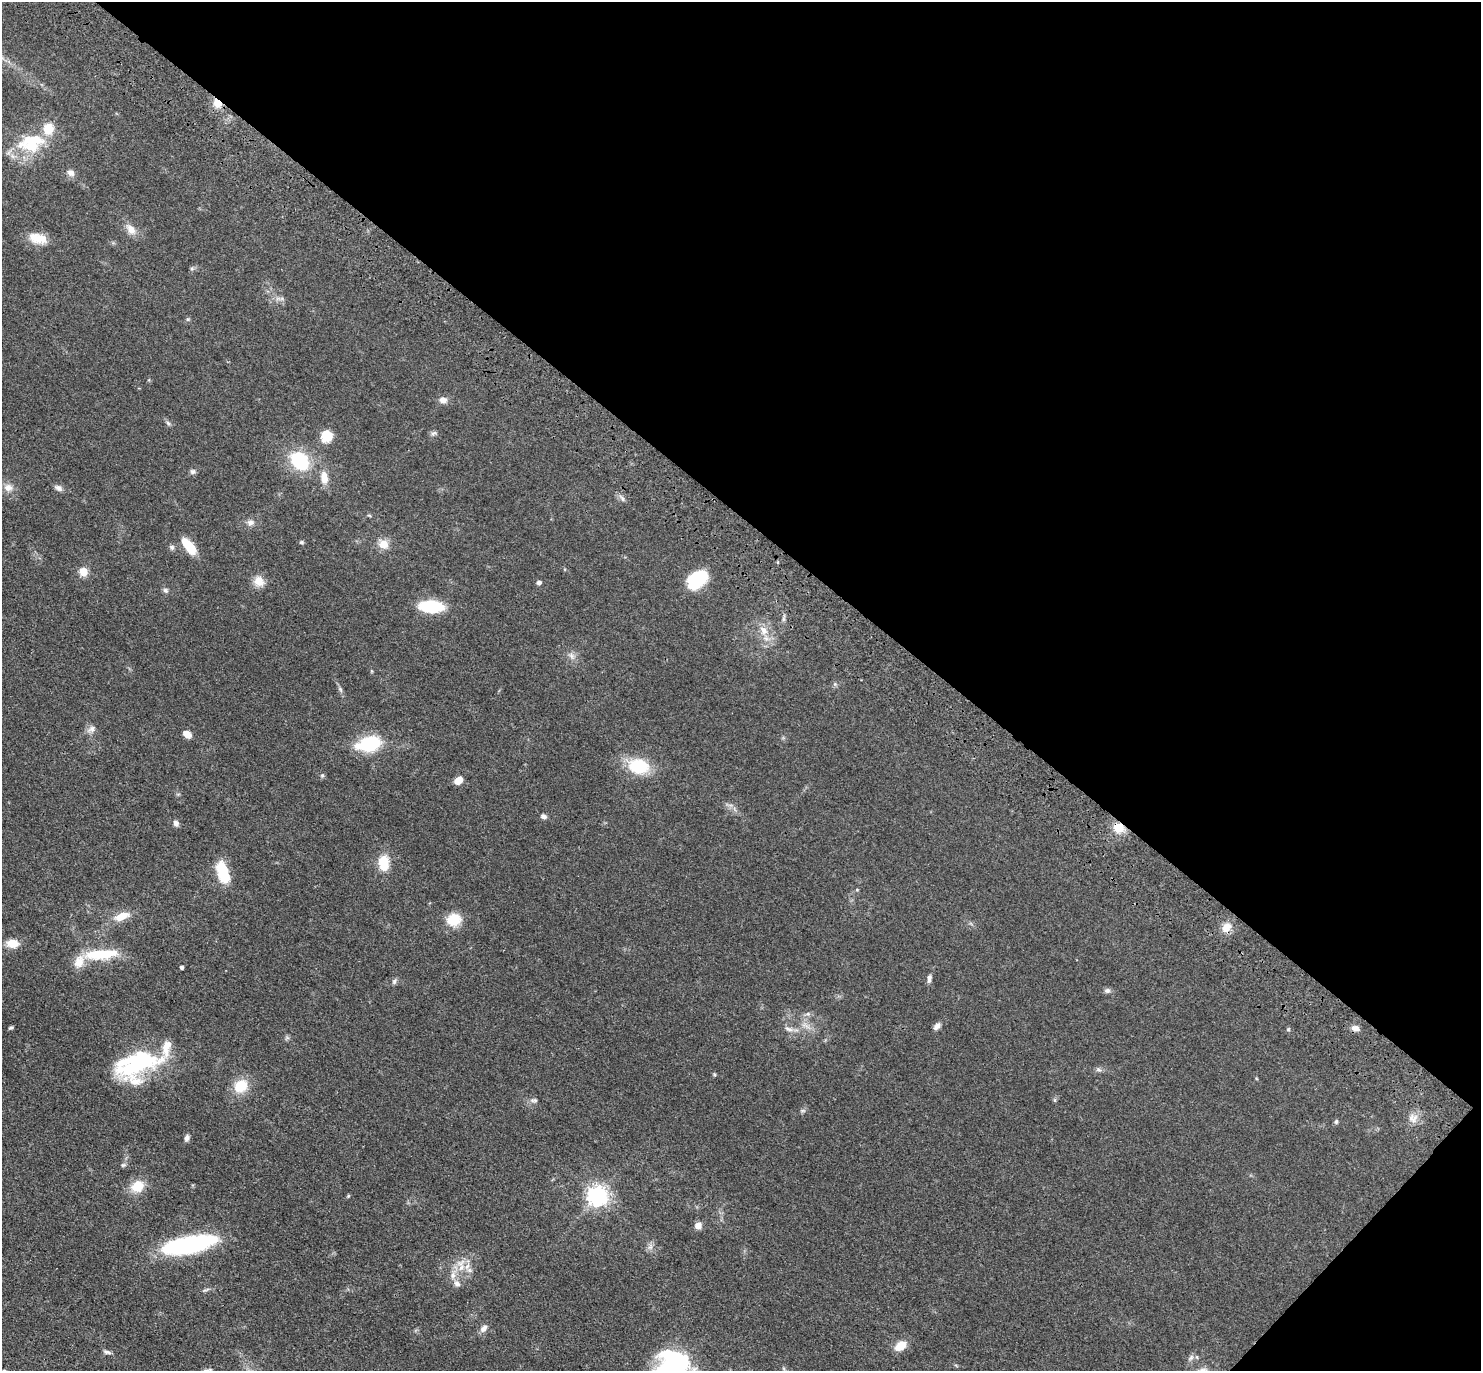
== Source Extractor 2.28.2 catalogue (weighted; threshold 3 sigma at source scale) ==
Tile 8 of 4 x 4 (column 4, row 2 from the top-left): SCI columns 4527-6005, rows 2985-4353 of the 6091 x 6109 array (HDU 1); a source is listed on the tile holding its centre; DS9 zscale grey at full resolution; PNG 1483 x 1373 px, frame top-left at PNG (2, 2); no overlay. Shown black and unused: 40% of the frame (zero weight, under 3 of 4 exposures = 6% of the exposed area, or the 3 px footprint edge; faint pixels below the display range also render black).
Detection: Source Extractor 2.28.2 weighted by HDU 2 'WHT'; one run over the whole footprint, this tile lists its part. Background 0.0386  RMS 0.0045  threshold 0.0203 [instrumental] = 3 sigma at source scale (4.5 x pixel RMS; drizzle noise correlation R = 1.50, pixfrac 1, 0.05/0.05 arcsec/px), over >= 5 px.
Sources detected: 90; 2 inside a brighter object's white glare — not listed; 4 inside a brighter listed object's ellipse — not listed separately; the other 84 listed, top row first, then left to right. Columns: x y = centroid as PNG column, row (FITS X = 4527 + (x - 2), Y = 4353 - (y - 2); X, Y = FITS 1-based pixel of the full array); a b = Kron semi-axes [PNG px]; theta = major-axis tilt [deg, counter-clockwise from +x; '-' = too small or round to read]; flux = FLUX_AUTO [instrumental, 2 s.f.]
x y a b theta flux
217 103 11 9 -51 4.4
48 129 12 10 72 8.7
32 146 38 18 1 18
71 173 9 8 - 2.3
131 229 16 10 -51 4.1
38 238 24 12 -14 7.2
188 319 5 5 - 0.65
443 400 9 7 -15 2.6
168 423 6 5 - 0.94
434 433 9 5 26 0.98
326 436 14 12 76 6.9
300 461 19 14 -47 25
193 472 7 7 - 1.2
324 478 16 9 -79 4.8
8 488 11 9 -2 3.3
58 488 10 7 -29 1.7
622 498 11 5 -56 1.3
369 515 6 3 -19 0.48
250 522 9 8 - 2
302 542 6 5 - 0.63
383 544 11 10 - 5.4
189 546 18 8 -50 11
172 547 7 6 - 1.1
83 571 5 5 - 12
697 580 19 13 44 27
259 581 12 11 - 5.1
539 582 5 4 - 1.2
165 590 8 6 -44 1.1
431 606 18 9 -4 27
783 619 7 4 72 0.91
764 630 14 11 -61 5.2
571 656 10 7 -54 1.9
835 684 5 5 - 0.75
340 689 9 4 -55 1
92 729 13 8 35 2.2
187 734 8 6 -39 4.4
369 744 18 11 15 34
638 766 19 14 -11 22
322 775 6 4 0 0.61
458 780 7 5 34 6.6
543 816 7 6 - 1.4
176 823 8 7 - 1.4
1119 828 11 10 - 6.8
384 863 16 10 -89 11
223 872 22 10 -73 17
857 890 5 3 - 0.4
121 916 16 8 21 7.2
454 920 15 13 17 10
1226 927 12 10 54 4.7
13 943 13 9 -1 5.8
100 954 31 9 5 22
181 967 4 3 - 1.1
929 978 11 6 83 1.6
394 981 8 5 64 0.97
1107 991 8 7 - 1.3
808 1014 8 6 19 1.2
937 1026 10 6 50 1.7
11 1028 5 4 - 0.7
1355 1028 9 7 -11 2.3
789 1029 14 6 -24 2.2
133 1067 41 31 19 41
1098 1069 8 5 -18 1
241 1086 15 12 38 11
534 1100 10 5 -1 1.2
1055 1100 6 4 -89 0.62
803 1111 7 4 0 0.75
1413 1118 11 9 -13 3
1336 1122 6 5 - 0.83
187 1138 7 5 77 1.5
123 1165 7 5 2 0.81
137 1186 15 12 31 8.9
597 1195 7 7 - 260
348 1196 4 4 - 0.49
698 1225 7 7 - 3.1
189 1244 44 13 11 79
650 1247 8 5 44 1.3
460 1263 16 9 32 4.6
453 1275 8 8 - 2.1
457 1283 10 8 -43 2
484 1328 11 7 53 2.3
900 1346 11 8 37 7.4
107 1352 11 4 -18 1.2
1191 1357 9 6 63 1.3
672 1370 44 37 74 73
Overlapping masked pixels (flux is a lower limit): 2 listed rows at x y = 217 103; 1119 828
Isophote crosses this tile's border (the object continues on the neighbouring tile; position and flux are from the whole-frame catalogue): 1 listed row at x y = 672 1370
Unlisted compact peaks at least as high as the median listed source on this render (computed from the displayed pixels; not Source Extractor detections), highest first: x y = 1288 1029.